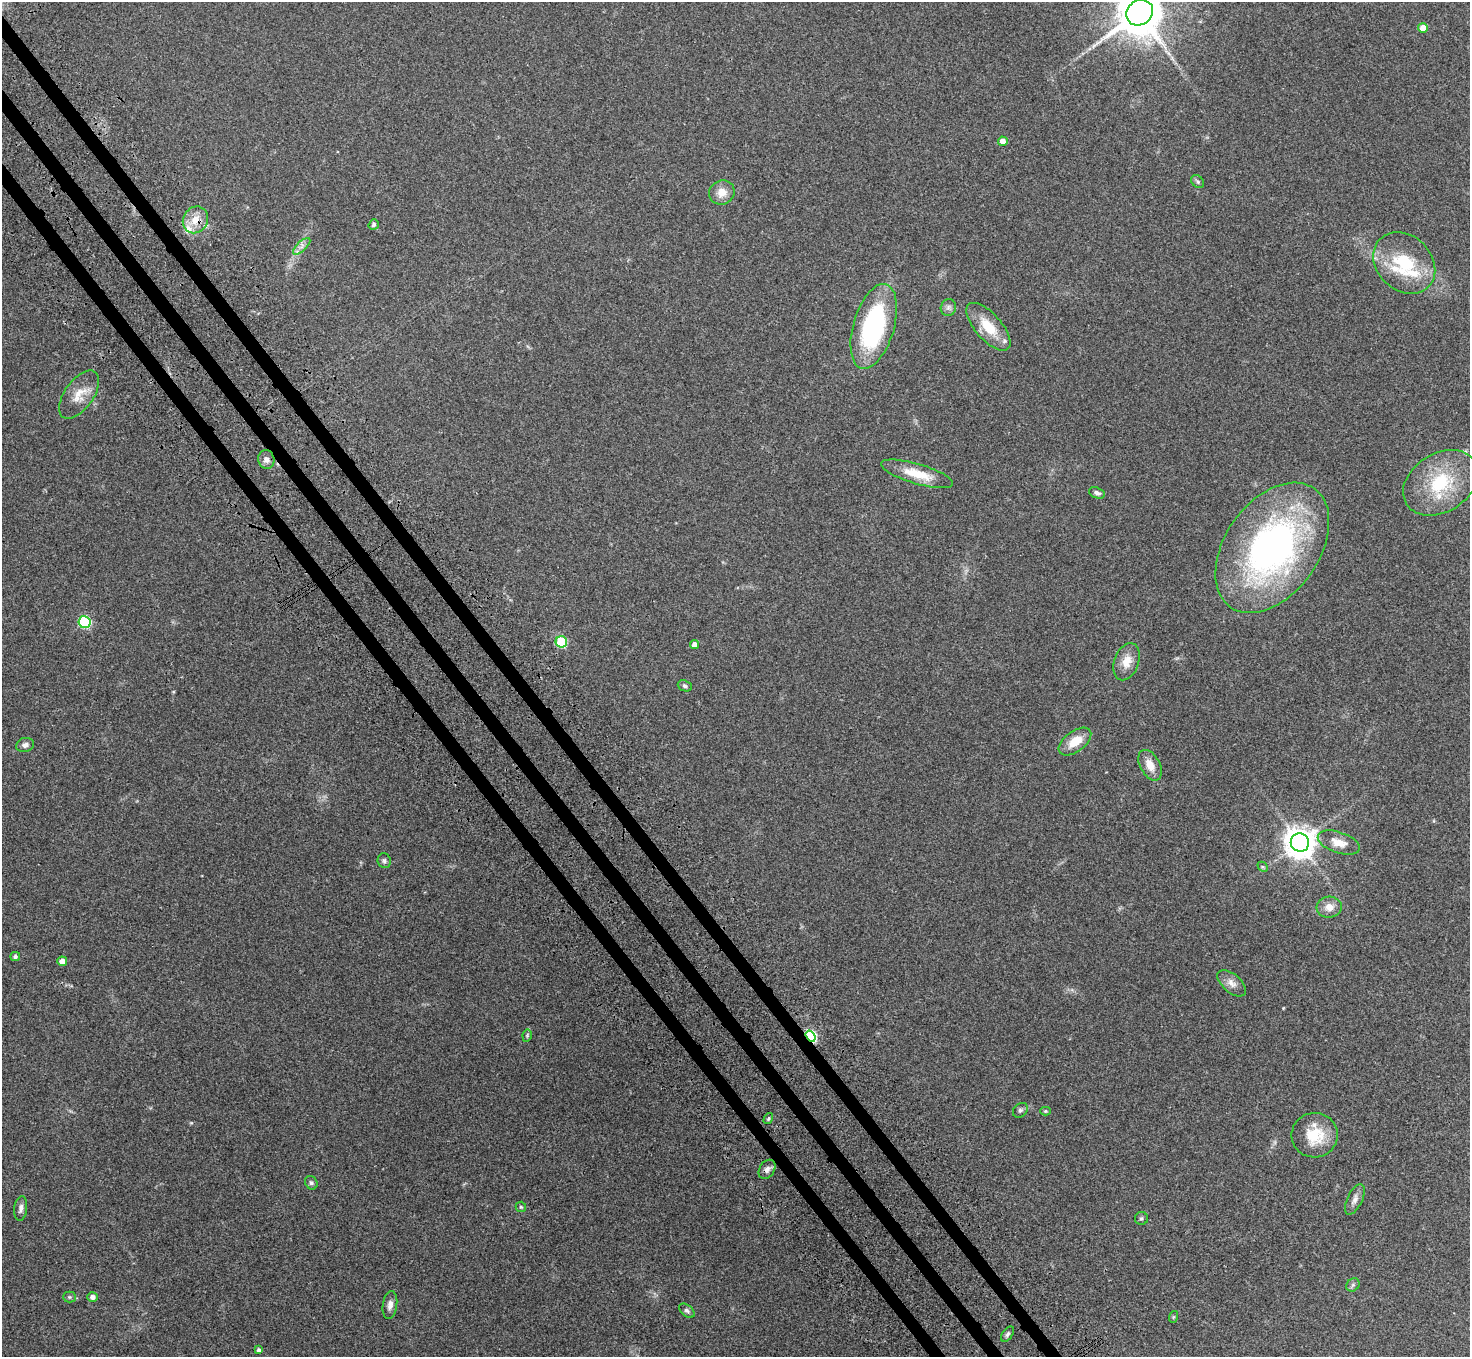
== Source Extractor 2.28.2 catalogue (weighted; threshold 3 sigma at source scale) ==
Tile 11 of 4 x 4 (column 3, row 3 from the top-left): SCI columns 3014-4481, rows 1711-3065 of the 6026 x 5994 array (HDU 1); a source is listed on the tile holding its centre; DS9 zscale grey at full resolution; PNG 1472 x 1359 px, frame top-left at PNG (2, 2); each listed source drawn as its Kron ellipse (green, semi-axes under 4 px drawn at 4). Shown black and unused: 3% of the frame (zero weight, under 3 of 4 exposures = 5% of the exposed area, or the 3 px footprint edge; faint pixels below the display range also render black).
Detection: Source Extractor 2.28.2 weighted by HDU 2 'WHT'; one run over the whole footprint, this tile lists its part. Background 0.224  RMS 0.0087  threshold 0.039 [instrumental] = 3 sigma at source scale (4.5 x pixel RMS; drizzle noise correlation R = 1.50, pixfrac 1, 0.05/0.05 arcsec/px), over >= 5 px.
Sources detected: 58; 4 inside a brighter listed object's ellipse — not listed separately; the other 54 listed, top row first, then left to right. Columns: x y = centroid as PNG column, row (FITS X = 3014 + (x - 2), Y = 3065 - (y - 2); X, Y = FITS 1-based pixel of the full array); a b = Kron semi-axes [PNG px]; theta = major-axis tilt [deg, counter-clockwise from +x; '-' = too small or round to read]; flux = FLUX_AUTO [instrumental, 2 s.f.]
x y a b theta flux
1140 13 14 12 34 4200
1423 28 5 4 - 14
1003 141 5 4 - 5.4
1198 181 7 5 -45 1.7
722 192 13 12 - 9.8
195 220 14 12 58 12
374 225 5 5 - 1.7
302 246 11 4 44 3.5
1404 263 34 27 -44 50
948 307 8 7 - 2.8
874 326 44 20 74 110
988 327 30 13 -48 23
79 395 28 14 55 15
266 460 9 8 - 4.2
917 474 37 10 -16 22
1441 483 40 29 32 55
1097 493 8 5 -19 2.5
1272 548 73 47 55 290
84 622 6 6 - 83
561 642 6 5 - 58
695 645 4 4 - 5.3
1127 662 19 12 71 11
685 686 7 5 -21 1.9
1075 742 19 10 36 16
25 745 9 7 16 3
1150 765 16 9 -61 11
1300 843 9 9 - 1400
1339 843 22 10 -19 12
384 861 7 6 - 2.2
1263 867 6 4 -44 1.3
1329 907 12 10 6 8
15 956 5 4 - 2
62 961 5 4 - 6.9
1232 983 17 9 -41 6.3
527 1036 6 4 80 1.3
811 1036 6 4 -54 91
1020 1110 8 6 44 2
1045 1111 5 4 - 0.97
768 1119 6 3 59 1.1
1315 1135 23 22 - 26
767 1169 10 7 57 3.8
311 1183 7 6 - 1.9
1355 1199 16 7 65 5.1
521 1207 5 5 - 1.2
21 1208 12 6 83 3.5
1141 1218 6 6 - 1.8
1353 1285 7 6 - 2
69 1297 6 5 - 1.4
93 1297 5 5 - 3.8
390 1305 14 7 81 5.1
687 1311 9 5 -39 2.2
1173 1317 6 4 71 0.98
1007 1334 8 5 53 2
259 1350 4 4 - 2
Overlapping masked pixels (flux is a lower limit): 2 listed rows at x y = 195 220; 811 1036
Isophote crosses this tile's border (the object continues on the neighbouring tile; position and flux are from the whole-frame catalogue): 1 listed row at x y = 1140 13